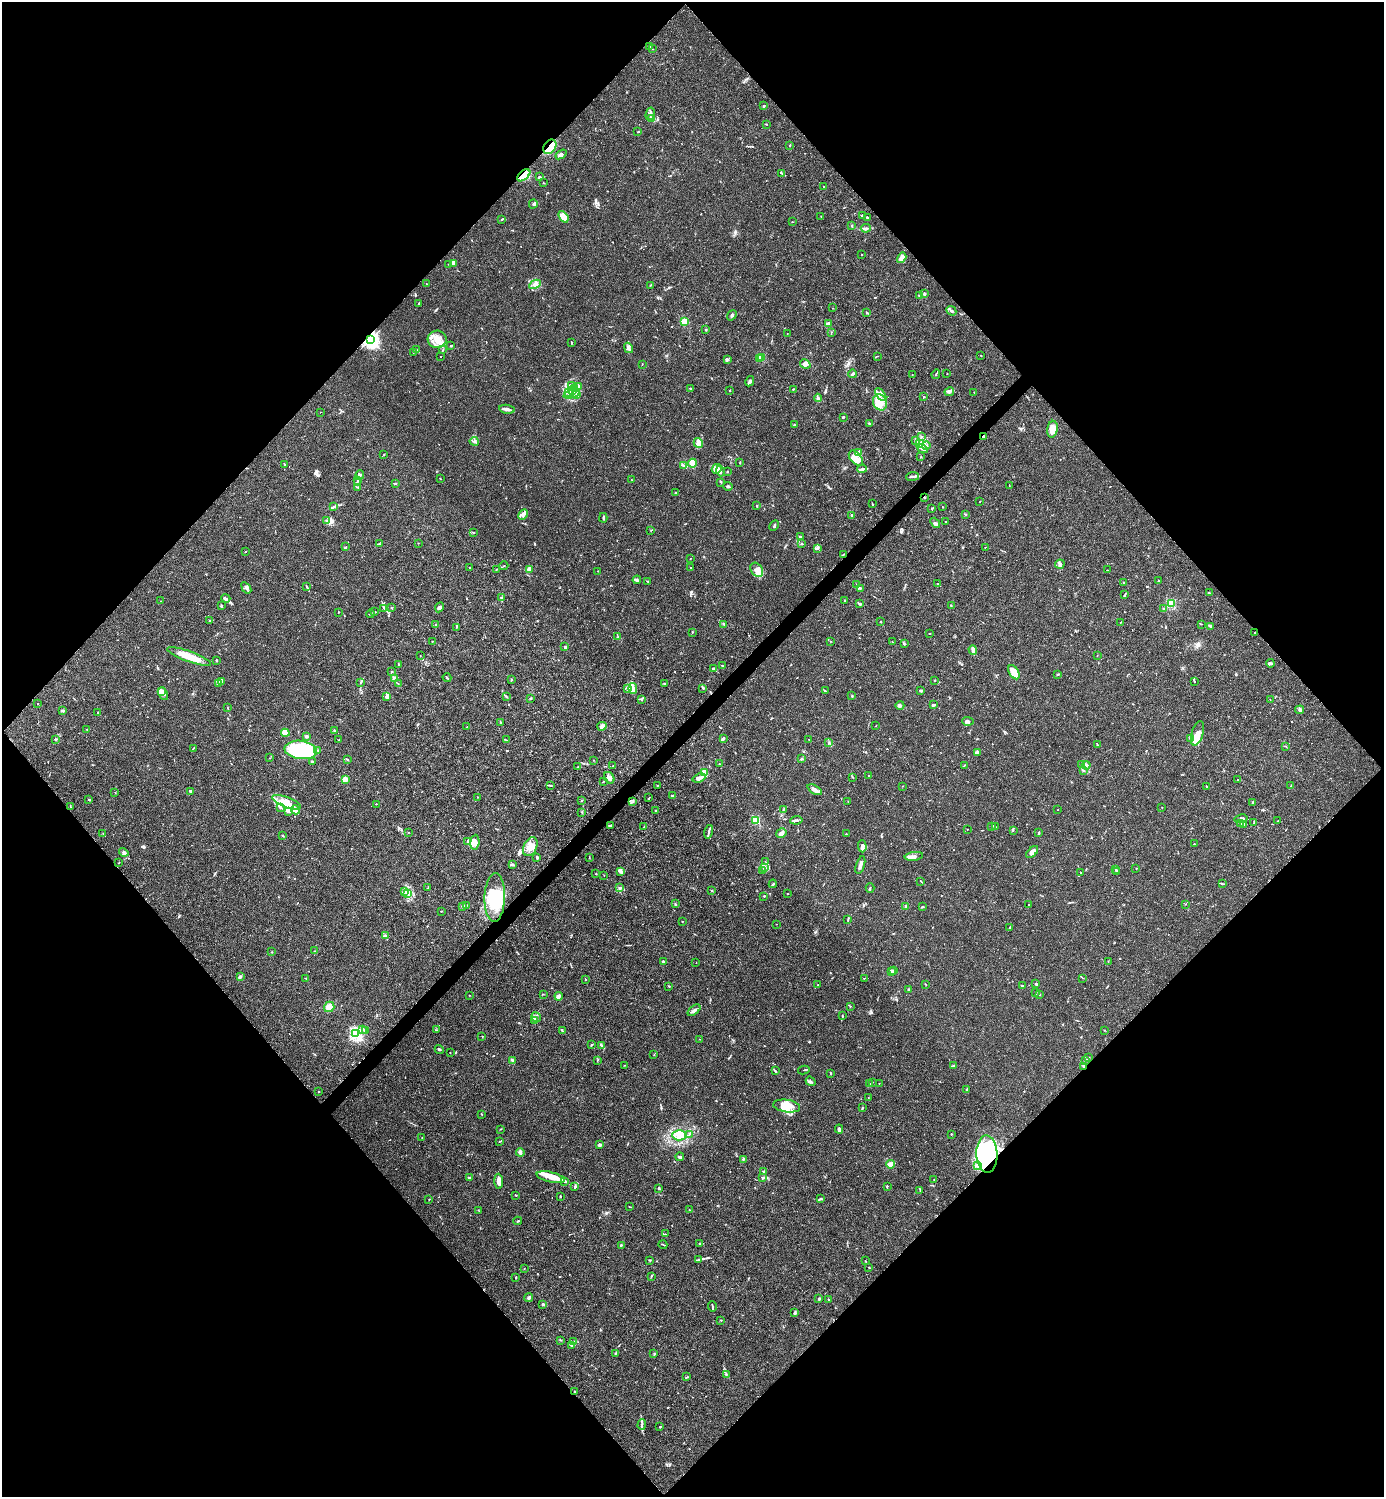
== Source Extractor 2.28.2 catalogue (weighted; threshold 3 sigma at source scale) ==
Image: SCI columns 300-5824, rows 1-5977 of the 5981 x 5982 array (HDU 1 of 3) = the unmasked area's bounding box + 8 px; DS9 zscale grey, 4 x 4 block average (1 PNG px = mean of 4 x 4 image px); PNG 1386 x 1499 px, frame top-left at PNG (2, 2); each listed source drawn as its Kron ellipse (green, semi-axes under 4 px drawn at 4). Shown black and unused: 51% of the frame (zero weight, under 3 of 4 exposures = <1% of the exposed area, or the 3 px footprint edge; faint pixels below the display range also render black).
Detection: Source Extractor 2.28.2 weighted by HDU 2 'WHT'. Background 0.0153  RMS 0.0022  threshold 0.0098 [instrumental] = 3 sigma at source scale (4.5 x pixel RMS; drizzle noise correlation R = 1.50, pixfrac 1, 0.05/0.05 arcsec/px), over >= 5 px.
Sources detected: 899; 17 inside a brighter object's white glare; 2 cosmic-ray / hot-pixel residue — neither listed nor drawn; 38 coinciding with a brighter row at this scale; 94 inside a brighter listed object's ellipse — not listed separately; of the other 748, all 500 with FLUX_AUTO >= 0.462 (the completeness limit of this list) listed and drawn (248 fainter detections not listed), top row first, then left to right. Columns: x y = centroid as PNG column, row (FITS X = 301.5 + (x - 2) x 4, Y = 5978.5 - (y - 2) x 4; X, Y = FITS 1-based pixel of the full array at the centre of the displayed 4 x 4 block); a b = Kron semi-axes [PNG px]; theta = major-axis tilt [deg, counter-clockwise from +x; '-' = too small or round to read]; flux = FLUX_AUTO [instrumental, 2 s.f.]
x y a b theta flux
649 46 2 2 - 0.47
653 49 2 2 - 0.73
764 106 2 2 - 1.7
650 114 6 3 76 2.8
651 118 2 2 - 0.78
766 124 2 2 - 0.61
638 132 2 2 - 0.84
790 145 3 2 - 0.98
550 147 8 5 56 20
561 154 6 3 34 3.6
782 173 4 2 - 1.3
524 175 7 4 40 34
539 177 2 2 - 1.9
543 183 2 2 - 0.65
823 186 2 2 - 0.57
533 204 4 2 - 1.9
862 215 2 2 - 3.4
821 216 2 2 - 0.53
563 217 6 4 -50 16
867 217 3 2 - 0.72
502 219 3 2 - 0.89
792 222 2 2 - 0.51
852 226 2 2 - 0.72
866 228 5 2 - 2.4
861 255 2 2 - 0.49
902 258 5 2 - 3.5
453 263 3 3 - 5.7
448 264 2 2 - 0.85
426 284 2 2 - 0.47
535 284 6 3 28 4.3
651 285 2 2 - 0.69
925 294 3 2 - 1.8
919 296 2 2 - 1.1
418 304 2 2 - 0.73
832 308 2 2 - 0.72
951 311 5 2 - 1.8
867 313 2 2 - 0.91
732 315 5 2 - 1.8
684 321 2 2 - 48
828 324 3 2 - 3.6
706 330 2 2 - 1.7
831 332 2 2 - 0.69
787 333 2 2 - 0.47
370 339 3 3 - 340
437 339 9 8 - 15
571 343 4 2 - 0.92
451 345 3 2 - 1.4
628 348 5 2 - 2.2
416 350 3 2 - 0.94
443 350 3 2 - 1.1
413 352 2 2 - 0.64
980 355 2 2 - 0.62
441 356 2 2 - 0.55
877 356 2 2 - 0.48
761 358 2 2 - 56
759 359 2 2 - 1.7
727 360 3 2 - 1.4
642 364 2 2 - 0.46
805 364 6 4 -32 4.1
852 374 4 2 - 2.7
936 374 5 2 - 1.4
947 374 2 2 - 0.55
912 375 2 2 - 1.2
750 381 5 2 - 2.8
571 386 4 2 - 2.7
578 386 4 3 - 2.9
574 388 3 2 - 2.2
690 388 4 2 - 1.2
794 389 3 2 - 0.8
572 391 4 3 - 3.3
729 391 2 2 - 0.96
949 392 5 2 - 2.5
974 392 2 2 - 0.69
568 393 4 2 - 2.4
571 394 8 2 19 4.3
577 395 2 2 - 0.47
881 395 7 4 -54 6.7
924 397 2 2 - 1.2
818 398 4 3 - 2.9
880 402 8 7 - 13
507 409 8 2 -10 6
320 412 2 2 - 0.87
843 417 2 2 - 1.7
870 423 4 2 - 1.6
794 425 3 2 - 0.93
1052 429 8 5 81 13
922 436 2 2 - 0.53
983 436 2 2 - 1.5
474 441 4 2 - 2.3
916 441 3 2 - 1.8
698 443 5 4 - 4
920 443 3 3 - 2.3
926 446 4 2 - 2.3
923 449 6 3 -27 5.6
859 453 3 3 - 3.6
383 455 2 2 - 0.52
921 457 2 2 - 0.67
856 458 9 5 -50 9.9
740 462 2 2 - 0.87
692 463 4 3 - 6.6
284 464 2 2 - 0.66
683 466 2 2 - 0.84
717 469 5 4 - 4.4
862 469 5 2 - 2.7
720 471 5 4 - 3.5
727 472 2 2 - 0.77
360 475 5 3 - 2.4
913 476 6 2 7 3.4
440 478 2 2 - 0.71
357 480 2 2 - 0.84
632 480 2 2 - 0.55
721 482 2 2 - 1.1
357 483 3 2 - 0.95
396 484 2 2 - 0.56
1009 485 2 2 - 0.51
728 486 5 2 - 3.1
358 487 2 2 - 1.2
675 493 2 2 - 0.89
924 497 2 2 - 1.5
980 501 2 2 - 0.56
872 504 3 2 - 0.94
757 506 3 2 - 2
334 507 2 2 - 0.59
943 507 2 2 - 0.77
932 509 3 2 - 1
966 514 3 2 - 0.94
523 515 6 3 61 3.6
851 515 3 2 - 1.3
603 518 5 2 - 1.7
326 521 3 2 - 1.6
946 522 2 2 - 0.88
935 523 6 2 -51 2.1
774 526 5 2 - 2.3
651 530 2 2 - 0.48
473 532 4 2 - 0.75
800 537 3 2 - 1.5
418 543 2 2 - 0.52
379 544 3 2 - 1.4
802 544 2 2 - 0.92
346 547 3 2 - 0.87
985 547 2 2 - 0.55
818 548 4 2 - 1.7
245 551 2 2 - 0.55
843 554 3 2 - 0.95
690 558 2 2 - 0.47
1060 564 5 4 - 3.5
504 566 4 2 - 0.91
690 567 2 2 - 0.49
470 568 2 2 - 1.1
496 569 4 2 - 0.9
529 570 3 2 - 1.6
757 570 8 5 -57 9.4
1107 570 2 2 - 0.69
598 571 2 2 - 0.58
637 580 4 2 - 2.1
1158 580 3 2 - 0.71
648 581 3 2 - 0.61
1124 582 2 2 - 0.94
857 584 3 2 - 0.5
938 584 3 2 - 1.1
306 587 3 2 - 0.93
246 588 6 2 -54 2.9
861 588 3 2 - 1.1
1209 593 3 2 - 1.4
1125 594 3 2 - 0.97
226 598 4 2 - 2.3
501 598 3 2 - 1.4
161 601 2 2 - 0.63
845 601 3 2 - 1.1
860 604 3 2 - 2.9
1171 604 2 2 - 100
222 605 3 2 - 0.64
951 606 3 2 - 1.1
439 607 5 3 - 4.3
384 608 3 2 - 1.1
392 608 3 2 - 0.59
1164 609 3 2 - 2
338 612 2 2 - 0.87
375 612 2 2 - 0.81
370 614 4 2 - 0.98
210 620 3 2 - 0.65
881 622 2 2 - 0.87
1121 622 2 2 - 0.58
724 624 2 2 - 0.65
1201 624 2 2 - 0.77
435 625 2 2 - 0.93
1210 626 3 2 - 1.3
456 627 3 2 - 0.87
692 632 2 2 - 0.78
930 633 2 2 - 0.65
1255 633 2 2 - 0.49
618 637 3 2 - 0.53
432 641 2 2 - 0.56
830 641 2 2 - 0.47
892 642 2 2 - 0.6
904 644 3 2 - 1.1
565 647 3 3 - 1.9
973 650 5 2 - 8.7
1097 655 2 2 - 0.59
189 656 23 5 -20 24
420 656 2 2 - 0.49
216 660 2 2 - 1.2
1270 663 4 3 - 2.2
399 665 2 2 - 1.9
722 665 2 2 - 0.95
714 669 4 3 - 2
391 672 3 2 - 0.78
1014 672 8 4 -58 22
1058 674 3 2 - 1
394 678 2 2 - 0.82
447 678 4 2 - 1.5
511 680 3 2 - 1
935 680 2 2 - 0.97
1194 681 2 2 - 0.56
221 682 4 2 - 1.7
360 682 2 2 - 0.56
219 683 4 2 - 2.3
664 683 2 2 - 1.9
398 684 3 2 - 0.81
628 688 2 2 - 0.73
633 688 5 3 - 4.7
703 688 3 2 - 1.2
161 691 2 2 - 11
825 691 2 2 - 0.93
920 691 3 3 - 1.4
163 694 7 4 -65 5.7
506 696 3 2 - 0.94
852 696 2 2 - 1
386 697 4 3 - 3.5
530 698 3 2 - 0.97
641 699 3 2 - 1.1
1270 700 2 2 - 0.57
38 704 2 2 - 1.2
900 705 4 3 - 2.7
933 705 4 2 - 2.6
227 708 2 2 - 0.49
62 710 3 2 - 1.7
1300 710 4 2 - 2.2
97 713 2 2 - 0.58
968 721 5 4 - 3.1
501 722 4 2 - 0.83
602 726 5 4 - 4.1
876 726 2 2 - 0.48
467 727 2 2 - 0.68
87 729 2 2 - 1.7
334 731 3 2 - 1.4
285 733 4 2 - 8.8
1197 733 13 6 73 12
306 736 4 2 - 2.8
1190 738 3 2 - 1.2
723 739 3 2 - 4.1
55 740 3 2 - 0.59
338 740 2 2 - 0.46
507 740 2 2 - 0.48
809 740 3 2 - 0.61
829 743 3 2 - 0.55
1097 744 2 2 - 0.81
1285 746 3 2 - 0.8
193 748 4 2 - 0.99
301 750 16 9 -7 140
318 751 2 2 - 0.57
978 752 3 2 - 2.2
270 758 2 2 - 0.48
347 759 3 2 - 1.3
802 759 2 2 - 0.89
593 760 2 2 - 0.55
312 762 3 2 - 1.8
719 764 2 2 - 0.63
1081 764 3 2 - 0.8
1086 765 4 2 - 2.1
613 766 2 2 - 1.1
964 766 2 2 - 0.68
578 767 2 2 - 1.2
1083 770 3 2 - 1.1
705 773 3 3 - 28
869 775 2 2 - 0.92
853 777 2 2 - 0.51
609 778 6 4 -55 5.1
699 778 6 3 19 4.8
345 779 3 2 - 11
1238 779 2 2 - 0.47
603 781 2 2 - 0.66
551 785 3 2 - 1.1
657 785 3 2 - 0.68
902 786 2 2 - 0.49
1291 786 3 2 - 0.82
1206 787 2 2 - 0.49
815 790 8 3 -29 6
191 791 4 2 - 2.4
115 792 2 2 - 0.58
672 796 3 2 - 1.5
478 797 2 2 - 0.49
649 798 2 2 - 0.92
89 800 2 2 - 1.7
582 800 2 2 - 0.84
633 801 2 2 - 0.9
286 802 15 5 -21 15
848 802 2 2 - 0.51
1253 802 3 2 - 0.93
376 804 3 2 - 0.93
70 807 2 2 - 0.61
1162 807 2 2 - 0.47
281 808 2 2 - 0.49
295 810 4 3 - 5.5
783 810 3 2 - 0.85
1058 810 2 2 - 0.59
289 811 2 2 - 1.6
655 811 3 2 - 1
582 812 3 2 - 0.71
1241 819 6 2 12 2.2
796 820 6 2 7 2.7
756 821 2 2 - 83
1278 821 2 2 - 0.79
1254 823 2 2 - 0.8
1241 824 3 2 - 1.4
1243 824 4 2 - 1.4
610 826 3 2 - 2.1
992 826 2 2 - 1.2
644 827 2 2 - 0.74
995 827 3 2 - 1.1
967 829 2 2 - 0.58
1013 830 2 2 - 0.52
408 832 2 2 - 0.48
709 832 7 2 77 2.3
103 833 2 2 - 0.82
781 833 5 3 - 4.6
1039 833 3 2 - 1.8
846 834 2 2 - 0.92
282 835 3 2 - 1
468 842 4 3 - 2.9
475 842 7 4 86 7.8
1194 844 2 2 - 0.68
862 846 6 3 -88 4.8
530 847 10 6 63 12
124 852 5 3 - 2.8
1032 852 7 4 46 6
914 856 9 4 8 4.8
537 857 3 2 - 2.3
589 857 2 2 - 0.66
766 862 3 2 - 0.54
118 863 2 2 - 0.55
512 864 2 2 - 1
860 865 9 2 73 5.5
764 868 4 2 - 1.4
1136 868 2 2 - 0.56
1115 870 2 2 - 0.77
620 871 3 3 - 2.3
762 871 2 2 - 0.53
1080 872 3 2 - 0.54
1116 872 3 2 - 1.4
596 874 2 2 - 0.51
604 875 2 2 - 0.52
921 881 3 2 - 0.82
773 884 4 2 - 1.2
1222 884 2 2 - 0.51
428 888 3 2 - 1.2
620 888 3 2 - 1.7
870 888 5 2 - 1.4
712 891 2 2 - 0.47
405 892 3 2 - 0.86
407 894 3 2 - 1.8
788 894 2 2 - 0.62
764 896 2 2 - 1
495 897 24 10 89 52
675 904 2 2 - 1
1029 904 2 2 - 0.53
1186 904 2 2 - 0.63
467 905 2 2 - 0.51
463 906 2 2 - 15
905 906 2 2 - 1
923 907 3 2 - 1.2
441 911 2 2 - 0.71
848 920 2 2 - 0.49
682 921 2 2 - 0.56
776 924 2 2 - 0.49
1009 927 2 2 - 0.97
385 936 4 3 - 2.9
314 951 3 2 - 0.76
271 952 2 2 - 0.63
663 961 3 2 - 0.95
696 962 2 2 - 0.56
1108 962 2 2 - 0.54
893 970 3 2 - 1.6
891 972 3 2 - 3.1
240 977 3 2 - 2.7
305 978 2 2 - 0.55
864 978 2 2 - 0.66
1083 978 2 2 - 0.47
586 979 2 2 - 0.66
926 984 2 2 - 0.67
1036 984 2 2 - 2.5
818 985 2 2 - 0.57
669 986 2 2 - 0.91
1022 986 2 2 - 1.7
909 990 2 2 - 2.9
1036 993 2 2 - 1.1
543 994 2 2 - 0.49
469 995 2 2 - 0.48
1039 995 3 2 - 0.88
559 996 4 2 - 2.5
850 1006 2 2 - 0.55
329 1007 5 5 - 19
694 1010 7 3 39 3
842 1016 2 2 - 0.66
536 1017 5 2 - 2.7
534 1020 3 2 - 1.6
363 1029 2 2 - 1.4
366 1030 3 2 - 1
437 1030 2 2 - 0.72
1104 1030 2 2 - 0.56
562 1031 3 2 - 1.5
356 1034 2 2 - 220
482 1036 2 2 - 0.58
699 1039 2 2 - 0.52
591 1045 2 2 - 1.4
601 1045 4 2 - 1.2
439 1049 5 2 - 1.4
450 1053 2 2 - 0.71
654 1055 2 2 - 0.58
1088 1057 2 2 - 0.68
512 1060 3 2 - 2.2
1086 1060 3 2 - 1.5
597 1061 2 2 - 0.72
625 1065 2 2 - 0.56
954 1066 3 2 - 1.3
1084 1066 3 2 - 1.5
804 1070 6 2 12 1.4
775 1071 3 2 - 1.9
831 1073 2 2 - 1.7
811 1081 5 2 - 2.1
872 1082 3 2 - 0.91
879 1083 2 2 - 0.83
870 1084 2 2 - 0.77
967 1090 4 2 - 2.4
318 1092 2 2 - 0.92
868 1097 2 2 - 0.52
787 1106 14 6 -8 13
862 1108 3 2 - 1.3
481 1114 3 2 - 0.54
500 1129 3 2 - 0.64
839 1129 4 2 - 3.8
689 1134 2 2 - 0.66
951 1134 2 2 - 1.6
679 1135 7 5 -1 11
422 1138 2 2 - 0.6
500 1141 4 2 - 0.77
600 1145 3 3 - 2.9
520 1152 4 3 - 2.6
987 1154 19 10 -87 51
680 1157 4 2 - 2.9
743 1159 2 2 - 0.84
890 1164 4 2 - 18
978 1166 3 2 - 1.2
763 1171 3 2 - 1.2
551 1177 14 5 -13 13
762 1177 3 2 - 2
469 1178 3 2 - 1.6
934 1180 2 2 - 0.48
499 1181 7 2 -87 9.3
565 1181 3 2 - 1.7
575 1186 3 2 - 0.93
887 1186 2 2 - 1.4
658 1188 3 2 - 0.64
920 1191 2 2 - 0.56
516 1195 2 2 - 1.1
560 1196 2 2 - 1
429 1199 2 2 - 0.74
820 1199 3 2 - 1.4
629 1207 3 2 - 0.7
478 1210 2 2 - 0.67
689 1210 2 2 - 0.53
518 1221 4 2 - 1.3
665 1234 3 2 - 0.82
699 1243 2 2 - 0.9
621 1245 3 2 - 1.7
663 1245 4 2 - 1.1
699 1259 2 2 - 0.83
650 1260 2 2 - 0.67
865 1261 2 2 - 0.67
869 1267 2 2 - 0.59
524 1268 2 2 - 0.61
651 1276 3 2 - 0.64
516 1277 3 2 - 0.98
529 1298 4 3 - 2.2
819 1299 2 2 - 3.2
828 1299 2 2 - 0.54
543 1304 3 2 - 2.6
712 1306 5 2 - 1.5
795 1312 4 2 - 2.1
721 1320 2 2 - 0.66
561 1340 2 2 - 0.52
573 1341 2 2 - 0.81
571 1345 2 2 - 1.1
615 1353 2 2 - 0.6
654 1354 2 2 - 0.91
726 1374 2 2 - 0.78
687 1377 3 2 - 0.86
575 1391 2 2 - 0.84
642 1425 5 2 - 2
660 1427 2 2 - 1.2
Overlapping masked pixels (flux is a lower limit): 7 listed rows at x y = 550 147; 524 175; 370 339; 983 436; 924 497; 1084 1066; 987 1154
Diffuse or blended objects may show on this block-average render without a row.